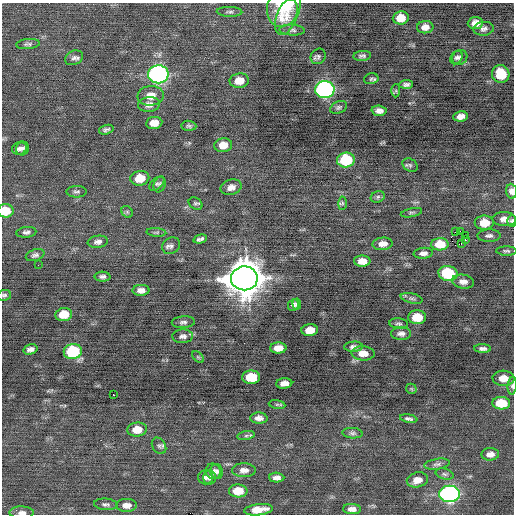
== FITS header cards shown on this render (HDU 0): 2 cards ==
NAXIS1  =                  512 / Axis length
NAXIS2  =                  512 / Axis length

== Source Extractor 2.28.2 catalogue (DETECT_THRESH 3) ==
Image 512 x 512 px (HDU 0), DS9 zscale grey, 1 PNG px = 1 image px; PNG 516 x 516 px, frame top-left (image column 1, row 512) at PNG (2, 3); each listed source drawn as its Kron ellipse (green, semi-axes under 4 px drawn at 4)
Background -0.05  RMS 0.73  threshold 2.2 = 3 sigma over >= 5 px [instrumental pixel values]
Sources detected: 122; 1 with non-positive FLUX_AUTO (blend fragments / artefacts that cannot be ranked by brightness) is neither listed nor drawn; the other 121 listed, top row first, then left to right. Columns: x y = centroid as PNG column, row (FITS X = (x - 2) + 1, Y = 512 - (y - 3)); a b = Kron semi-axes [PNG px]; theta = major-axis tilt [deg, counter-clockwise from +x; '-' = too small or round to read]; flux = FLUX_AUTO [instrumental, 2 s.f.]
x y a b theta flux
284 6 21 16 72 2500
230 12 13 5 -1 140
286 17 19 10 70 640
401 18 8 6 6 760
475 23 8 6 5 410
425 27 8 6 5 360
484 29 10 7 4 180
292 30 13 5 -3 150
28 44 12 5 6 140
318 56 8 7 - 130
362 56 9 5 6 140
457 57 7 5 55 140
460 57 8 7 - 150
74 58 9 7 25 190
158 74 10 9 - 17000
501 74 9 8 - 1200
371 79 7 5 14 91
239 81 10 7 8 610
406 84 7 4 5 130
325 90 10 8 2 16000
396 91 7 4 88 59
151 96 13 10 6 600
149 104 11 7 6 280
339 107 9 6 23 120
379 111 7 5 -4 240
461 116 7 5 10 290
154 123 8 6 8 540
189 126 7 5 -4 110
106 130 7 4 17 130
223 145 9 7 7 540
23 148 7 6 - 130
19 149 7 6 - 170
346 160 9 7 6 2800
410 165 8 6 -32 110
140 178 9 7 10 960
157 184 9 5 41 92
160 184 8 6 70 110
231 187 11 7 17 320
512 191 7 5 -84 320
77 192 10 5 0 130
378 197 7 5 23 110
195 203 7 5 -34 110
342 203 7 4 88 85
6 211 8 6 2 1100
127 212 6 5 - 85
411 213 11 4 12 94
504 219 12 7 -2 340
512 221 6 5 - 100
484 223 9 7 0 830
456 231 3 2 - 80
460 231 2 2 - 400
26 232 10 5 6 150
156 232 10 4 -4 94
465 235 2 2 - 380
489 236 11 6 2 170
200 239 7 4 14 140
465 240 3 2 - 210
98 242 10 6 8 210
383 244 10 6 4 400
440 244 9 6 1 970
461 244 3 2 - 220
171 246 9 8 - 180
506 251 10 4 0 110
423 253 10 5 5 230
35 255 9 5 18 160
362 261 8 5 0 490
38 265 2 2 - 37
448 273 9 7 -11 3200
102 277 8 5 -2 150
244 278 13 12 - 140000
463 282 11 7 -10 280
141 290 8 5 2 270
4 295 7 5 8 110
412 298 11 5 -13 130
297 304 5 4 - 86
293 305 6 5 - 140
64 314 8 6 8 930
417 317 9 7 1 830
183 322 11 6 4 150
399 324 9 5 -6 110
310 330 8 6 5 670
401 334 10 6 -1 190
183 336 10 6 2 190
353 347 9 5 3 170
278 348 8 5 1 500
30 349 7 5 16 200
483 349 8 4 -2 150
73 351 9 7 11 3500
363 353 11 7 -3 480
198 357 7 4 -45 67
251 377 9 7 2 1300
503 378 11 7 -4 560
284 383 8 5 4 280
512 386 9 4 86 120
411 389 5 5 - 70
113 395 2 2 - 250
501 403 9 6 -4 1400
277 404 8 4 -9 77
259 418 8 5 -3 240
409 419 9 4 -11 150
137 429 10 7 5 690
352 433 10 5 -4 130
246 436 9 4 9 100
159 446 9 6 -55 130
490 454 9 6 5 280
437 464 13 5 9 170
244 470 12 7 1 300
213 471 8 7 - 220
217 471 8 6 -75 150
445 474 9 5 -16 120
206 477 7 7 - 160
209 477 7 6 - 150
277 478 7 5 -2 230
417 480 10 7 12 440
238 491 9 6 -2 830
449 494 10 8 0 16000
106 504 12 6 -4 160
127 505 10 6 1 310
352 509 9 5 -1 250
258 510 14 5 7 720
22 513 12 6 -1 220
At the frame edge (FLAGS 8, measured only in part): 7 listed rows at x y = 284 6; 512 191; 6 211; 512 221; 4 295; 512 386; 22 513
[1 non-positive-flux detection neither listed nor drawn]